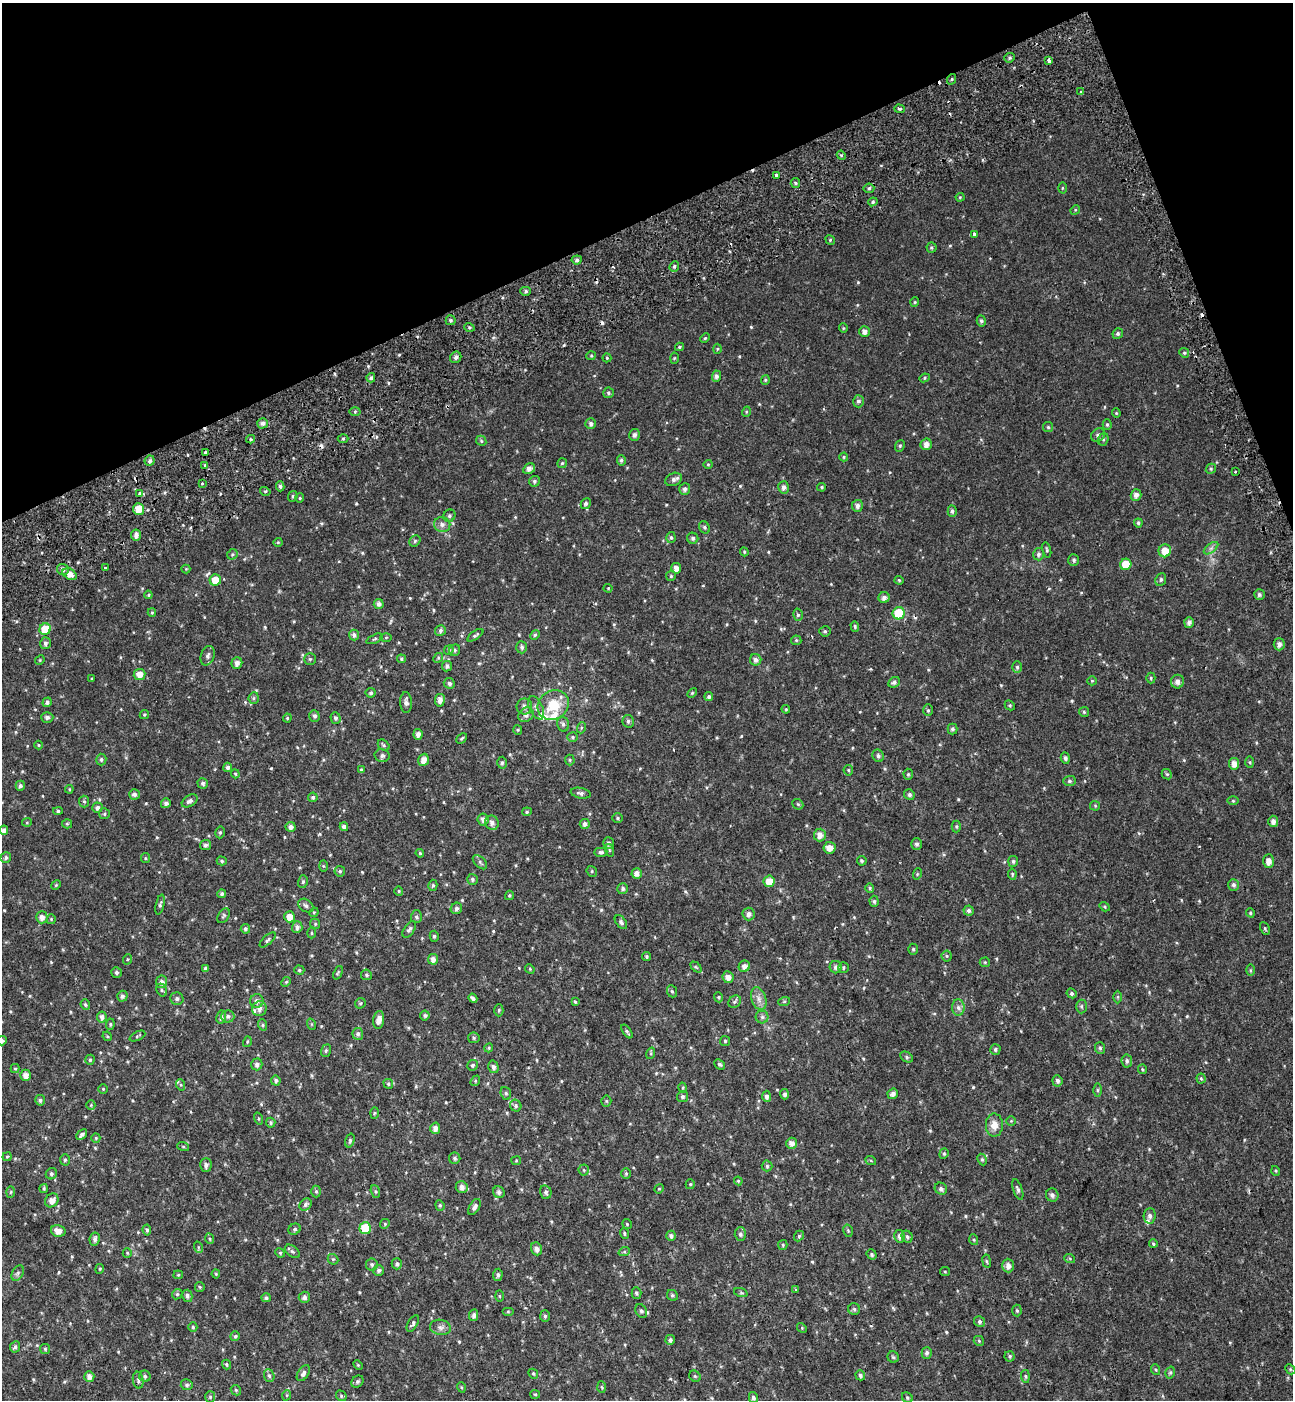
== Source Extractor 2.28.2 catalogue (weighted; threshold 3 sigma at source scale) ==
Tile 3 of 4 x 4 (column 3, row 1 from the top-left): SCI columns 2815-4105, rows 4296-5693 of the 5576 x 5797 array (HDU 1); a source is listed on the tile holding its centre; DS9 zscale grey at full resolution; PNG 1295 x 1402 px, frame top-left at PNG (2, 3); each listed source drawn as its Kron ellipse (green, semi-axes under 4 px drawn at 4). Shown black and unused: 19% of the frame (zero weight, under 2 of 3 exposures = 6% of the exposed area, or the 3 px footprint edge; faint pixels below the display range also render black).
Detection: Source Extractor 2.28.2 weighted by HDU 2 'WHT'; one run over the whole footprint, this tile lists its part. Background 0.0199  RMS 0.008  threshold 0.036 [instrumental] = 3 sigma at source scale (4.5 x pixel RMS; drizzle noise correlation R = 1.50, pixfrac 1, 0.0396/0.0396 arcsec/px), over >= 5 px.
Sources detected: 593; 14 cosmic-ray / hot-pixel residue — neither listed nor drawn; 6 inside a brighter listed object's ellipse — not listed separately; of the other 573, all 500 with FLUX_AUTO >= 0.787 (the completeness limit of this list) listed and drawn (73 fainter detections not listed), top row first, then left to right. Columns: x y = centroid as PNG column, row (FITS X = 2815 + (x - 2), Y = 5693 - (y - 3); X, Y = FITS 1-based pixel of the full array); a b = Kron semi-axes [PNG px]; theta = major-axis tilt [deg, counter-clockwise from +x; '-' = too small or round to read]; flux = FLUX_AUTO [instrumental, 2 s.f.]
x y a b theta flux
1010 58 5 4 - 1.5
1049 61 3 3 - 8.8
952 79 5 3 - 0.95
1081 92 3 3 - 2.5
900 109 5 4 - 1.3
841 155 5 3 - 0.93
776 175 3 3 - 6.8
795 183 5 4 - 1.1
869 188 5 5 - 1.3
1062 188 5 3 - 0.84
960 197 4 4 - 0.82
873 202 5 4 - 1.3
1075 210 5 4 - 0.84
974 234 3 3 - 14
830 240 5 4 - 0.96
931 248 5 5 - 1.2
577 260 5 4 - 2
674 266 5 4 - 1.4
526 291 5 4 - 1.5
915 302 5 4 - 0.81
451 320 5 5 - 1.3
981 321 5 4 - 1.9
469 327 5 3 - 0.98
843 328 5 4 - 0.84
864 331 5 5 - 3.6
1118 334 5 5 - 1.6
705 338 5 4 - 0.95
679 347 4 3 - 1.1
717 349 5 3 - 0.82
1184 353 5 4 - 1.1
591 356 5 4 - 0.89
456 357 6 5 - 2.4
607 358 4 4 - 0.95
674 358 5 3 - 0.82
716 376 5 4 - 2.4
371 378 4 4 - 1.9
925 378 5 4 - 1.1
765 380 4 4 - 0.98
608 393 5 5 - 1.5
858 401 6 5 - 2.1
355 412 5 3 - 0.97
746 412 5 3 - 0.9
1116 413 4 4 - 0.81
262 423 5 5 - 2.6
591 424 5 5 - 2.3
1107 425 5 4 - 1.2
1048 427 5 5 - 1.1
634 435 6 5 - 2.5
1098 435 7 6 - 2.2
343 438 5 3 - 1.1
250 439 4 4 - 1.2
1103 439 6 5 - 1.3
481 441 5 4 - 1.1
926 444 6 5 - 4.5
900 446 6 4 68 1.2
205 452 3 3 - 0.94
844 457 4 4 - 0.88
621 460 5 4 - 1.6
150 461 5 5 - 2.2
562 463 5 4 - 1.1
708 464 4 4 - 0.83
205 466 3 3 - 3.4
529 469 6 5 - 3.6
1211 469 5 5 - 1.2
1235 472 3 3 - 1.8
673 479 8 6 26 2.7
534 481 5 5 - 1.5
202 484 3 3 - 2.6
280 486 5 4 - 1.7
783 487 6 5 - 3
822 487 4 4 - 1
685 489 6 5 - 2.4
265 491 5 3 - 0.87
140 493 3 3 - 7.4
1136 495 6 5 - 3.6
293 496 5 4 - 1.2
300 498 5 4 - 0.89
586 504 5 4 - 1.8
857 506 6 5 - 3
139 509 6 5 - 11
952 511 5 4 - 1.8
449 516 6 6 - 1.7
1138 523 4 4 - 1.4
442 525 8 7 - 3.3
704 527 6 5 - 1.4
136 535 5 5 - 3.5
671 537 6 4 -86 1.4
693 538 6 5 - 2
415 541 6 5 - 1.3
278 542 4 4 - 0.9
1211 548 8 4 37 2.1
1047 550 8 3 -76 1.1
1165 551 6 6 - 8.5
744 552 4 4 - 0.86
232 554 5 4 - 1.2
1038 554 6 5 - 2
1074 560 6 5 - 1.6
1126 564 6 5 - 15
105 568 3 3 - 5.3
676 568 5 5 - 4.3
63 569 6 5 - 2.8
186 569 4 4 - 0.79
70 574 7 5 -32 5.7
671 576 5 5 - 1.1
1161 579 6 5 - 1.6
215 580 6 5 - 8.6
899 580 4 4 - 0.86
608 588 4 4 - 0.79
148 595 4 4 - 0.82
1259 595 5 5 - 1.9
884 598 6 5 - 2.9
379 604 5 5 - 2.7
152 612 4 4 - 0.82
899 613 6 6 - 31
798 615 6 5 - 1.6
1189 622 5 4 - 2.5
855 626 5 4 - 1
45 629 6 5 - 16
440 630 6 5 - 2
825 631 5 5 - 1.3
354 635 5 5 - 2.4
475 635 9 4 34 1.6
535 635 5 4 - 1
386 637 5 3 - 0.79
375 639 9 3 23 1.1
796 640 5 5 - 1
45 643 6 5 - 2
1279 644 6 5 - 3.3
522 647 6 5 - 1.7
449 650 5 4 - 1.1
455 650 6 5 - 1.4
208 656 10 6 72 2.9
438 658 5 4 - 0.99
310 659 6 5 - 1.2
401 659 4 4 - 1.1
40 660 5 4 - 0.8
756 660 6 5 - 3.2
237 663 5 5 - 3.8
447 666 5 5 - 2.2
1017 667 6 5 - 1.5
139 674 6 5 - 6.9
1151 678 5 4 - 1
92 679 3 3 - 1.3
1092 681 5 4 - 0.89
894 682 6 5 - 2
1177 682 7 6 - 3.9
449 683 5 5 - 1.9
371 693 5 5 - 1.6
692 693 6 3 45 0.84
709 697 4 4 - 1.4
254 698 6 5 - 1.3
440 700 6 5 - 4.2
47 702 5 4 - 1.9
406 702 10 6 -88 3.1
553 705 16 14 34 20
1010 705 5 4 - 1
524 707 8 8 - 3.7
536 708 12 6 -65 3
786 709 4 4 - 0.84
928 710 6 5 - 1.2
1084 712 5 5 - 1.1
144 714 5 4 - 0.92
526 715 8 7 - 2.9
314 716 6 5 - 1.9
47 717 6 5 - 2.3
287 718 4 4 - 0.86
335 718 6 5 - 2
628 721 6 5 - 1.8
563 724 7 6 - 2.2
581 728 5 3 - 0.91
952 729 5 5 - 1.7
518 730 5 4 - 0.91
418 734 5 4 - 3.6
573 737 5 4 - 1.1
462 738 6 3 44 0.91
39 745 4 4 - 0.79
384 745 6 5 - 1.4
382 756 7 6 - 2.2
878 756 6 5 - 2.1
1065 758 5 4 - 2.1
101 760 6 5 - 1.6
423 760 6 5 - 5.6
570 760 5 5 - 1.2
1250 762 6 4 -88 1
502 763 6 4 87 1.4
1234 764 6 5 - 4.8
228 767 4 4 - 2.3
361 770 4 3 - 1.4
848 770 5 5 - 1.1
235 774 4 3 - 0.9
908 774 5 5 - 1
1167 774 5 4 - 0.98
1069 781 6 5 - 1.5
203 783 5 5 - 1.9
20 786 5 4 - 2
69 789 4 4 - 0.84
581 793 10 5 -11 2.3
134 794 5 5 - 2.5
909 795 5 5 - 1.9
313 797 5 4 - 1.6
84 801 6 5 - 1.3
190 801 9 5 32 2.6
1233 801 6 4 -1 0.82
166 803 5 5 - 2.6
798 804 6 5 - 1
1095 806 5 5 - 0.86
97 808 5 5 - 2.5
58 811 5 4 - 1.4
527 812 5 4 - 1.1
104 814 5 5 - 1.3
618 818 5 4 - 1
483 819 6 5 - 3.2
1273 821 5 5 - 3.2
27 822 5 4 - 0.86
492 823 7 6 - 3.6
67 824 5 4 - 0.9
585 824 5 5 - 2.9
956 826 6 4 90 1.1
291 827 5 5 - 2.9
344 827 4 4 - 3.1
4 830 5 4 - 3
220 832 6 4 75 1.3
820 835 6 6 - 5
608 843 5 5 - 2.3
917 844 6 5 - 1.9
205 845 6 5 - 2.3
829 848 6 6 - 5.6
609 850 6 4 -73 1
601 852 7 4 2 1.6
420 853 4 3 - 0.86
6 858 5 5 - 1.8
145 858 5 4 - 0.89
222 861 5 4 - 1.4
862 861 5 4 - 1.3
1013 861 5 5 - 1.6
1268 861 7 5 87 5.1
480 862 9 5 -44 1.7
323 866 6 4 -88 0.91
340 871 5 5 - 1.3
592 871 5 5 - 1.1
637 873 5 5 - 4.1
917 874 6 3 72 0.81
1012 874 6 4 -81 0.96
472 879 6 5 - 1.6
303 881 6 5 - 1.4
769 881 5 5 - 11
56 885 5 4 - 0.83
433 885 5 4 - 1.3
1233 885 6 5 - 2
870 888 5 4 - 1
623 889 5 5 - 1.9
399 891 4 4 - 0.9
222 894 4 4 - 1.8
509 895 5 4 - 0.94
874 901 5 4 - 1.4
160 905 10 4 76 1.7
306 906 8 6 -33 2
1105 907 5 3 - 0.93
456 908 6 5 - 2
969 911 5 5 - 2.2
314 912 5 4 - 0.83
1250 913 5 4 - 1
749 914 6 6 - 3.5
223 916 8 5 59 1.4
42 917 6 5 - 4.4
290 917 5 5 - 7.6
416 917 6 5 - 1.5
51 919 5 4 - 0.87
621 922 8 5 -52 1.9
315 924 5 4 - 1
297 927 6 5 - 2.9
1265 928 7 4 -63 1.2
245 929 5 4 - 1.6
409 929 9 5 57 2
312 933 5 3 - 0.87
434 936 5 4 - 1.3
268 940 10 4 42 1.6
913 949 5 4 - 1.1
947 956 5 5 - 1.1
647 957 4 4 - 1.3
128 959 5 3 - 0.82
433 959 5 5 - 4.7
985 962 5 5 - 0.9
744 966 6 5 - 3.9
696 967 6 4 -44 1
836 967 6 6 - 2.5
843 968 5 5 - 1.4
205 969 4 4 - 1.6
530 969 5 4 - 0.93
299 970 5 4 - 1.2
1250 970 6 4 90 0.96
116 972 5 5 - 1.7
338 973 7 3 67 0.95
366 975 5 5 - 1.4
728 977 6 5 - 4.2
162 982 6 5 - 3.8
286 982 5 4 - 0.98
162 990 7 5 -62 1.4
672 991 6 5 - 1.2
1072 993 5 4 - 1.6
122 996 5 5 - 2.3
719 997 5 4 - 1.1
1118 997 6 4 90 1.1
473 998 5 3 - 2
177 999 6 6 - 2
759 999 12 7 -69 4.7
257 1001 7 6 - 3.3
575 1002 4 3 - 0.83
735 1002 7 5 44 1.6
784 1002 6 3 19 0.93
360 1003 6 5 - 1
85 1005 5 4 - 1.3
1081 1006 7 5 -90 1.4
958 1008 8 6 -86 2.8
259 1009 7 7 - 3.6
499 1010 6 4 -89 1.3
425 1015 5 5 - 1.3
228 1016 6 6 - 2.3
102 1017 5 5 - 2.9
221 1017 6 5 - 2.3
762 1017 6 6 - 1.9
379 1020 9 5 83 6.1
110 1024 6 4 84 1.1
311 1024 6 3 -71 0.87
263 1025 6 3 -71 0.95
627 1032 8 4 -54 1.3
358 1034 6 5 - 2
107 1036 5 4 - 0.81
137 1036 8 3 26 0.97
474 1038 6 5 - 1.3
2 1041 5 4 - 2
725 1041 5 5 - 1.1
247 1042 5 3 - 0.81
489 1048 5 4 - 0.92
1100 1048 6 5 - 1.6
995 1049 5 5 - 1.5
326 1051 6 5 - 1.3
651 1053 6 3 73 0.88
907 1057 7 5 -29 1.4
90 1060 5 4 - 1.3
1127 1061 6 5 - 1.9
257 1064 6 5 - 2.6
719 1064 6 4 -42 1.5
472 1065 5 5 - 1.6
493 1067 6 5 - 2.8
15 1068 4 4 - 0.98
1142 1069 5 4 - 0.98
26 1075 5 5 - 4.6
1201 1078 5 4 - 0.94
276 1081 5 5 - 2.1
475 1081 6 4 49 0.96
1057 1081 6 5 - 2.3
388 1084 5 4 - 1.1
181 1085 6 4 -72 1
683 1088 5 3 - 0.9
103 1089 5 5 - 0.88
1097 1090 6 4 -90 1.1
506 1093 6 5 - 1.4
785 1094 5 4 - 2.2
893 1094 5 5 - 3.3
767 1096 5 4 - 2.4
682 1097 5 5 - 1.8
40 1100 5 5 - 1.6
606 1101 5 5 - 1
91 1105 4 4 - 0.84
516 1106 6 5 - 1.8
374 1113 6 4 88 0.96
259 1119 6 3 -72 0.88
1011 1121 4 4 - 0.84
271 1123 5 4 - 1.3
994 1125 11 8 -90 7.5
435 1128 6 5 - 3.8
82 1135 6 4 44 2.3
96 1138 5 4 - 0.87
350 1141 7 4 74 1.3
792 1143 5 5 - 4.3
183 1146 6 4 -20 0.87
944 1154 5 4 - 1.1
7 1157 4 4 - 0.81
455 1158 6 6 - 1.7
982 1159 6 4 -63 1.3
65 1160 5 5 - 1.2
516 1161 5 4 - 0.83
871 1161 5 3 - 0.8
206 1165 7 5 87 2.8
767 1166 5 5 - 1.3
584 1170 5 5 - 1.1
1276 1171 5 3 - 0.8
626 1173 5 5 - 1
51 1174 6 5 - 1.7
738 1181 4 4 - 0.92
690 1184 5 4 - 0.88
462 1187 6 6 - 3.8
44 1188 4 3 - 0.95
659 1189 5 4 - 0.86
941 1189 6 5 - 2.6
1018 1189 11 4 -71 2
316 1191 6 5 - 1.2
11 1192 5 3 - 0.9
375 1192 7 4 -71 1.1
499 1192 6 5 - 2.3
546 1192 7 5 -76 2.2
1052 1195 6 6 - 2.6
52 1200 7 6 - 5.1
306 1204 7 5 48 2.1
440 1205 5 4 - 1.1
474 1207 9 5 59 2.8
1150 1216 8 6 86 2.6
385 1224 5 4 - 0.89
627 1224 5 5 - 0.98
365 1228 6 6 - 26
295 1229 6 5 - 1.7
147 1230 5 4 - 1.7
58 1231 7 5 -17 5.3
848 1231 6 4 -78 1
624 1234 5 3 - 1
740 1234 7 6 - 2.1
671 1236 5 5 - 2.3
799 1236 5 4 - 1.2
900 1236 6 5 - 2.9
907 1237 6 5 - 1.5
95 1239 6 5 - 2.3
210 1239 5 3 - 0.88
974 1240 5 3 - 0.79
1153 1244 4 3 - 1.1
783 1245 5 4 - 1
198 1247 6 3 -72 0.96
536 1249 6 5 - 3.6
292 1251 8 5 -39 1.6
624 1252 6 4 18 0.97
127 1253 5 4 - 0.95
280 1253 5 4 - 1
872 1254 5 4 - 1.6
333 1259 6 5 - 1.1
1070 1259 5 3 - 0.89
987 1261 7 3 -81 1
397 1264 5 5 - 1.9
372 1265 6 6 - 1.7
1008 1265 7 6 - 4
100 1269 5 4 - 0.94
379 1270 5 5 - 2.2
945 1272 5 4 - 0.87
18 1273 8 5 61 1.9
216 1274 4 4 - 0.82
178 1275 5 4 - 0.83
498 1275 6 5 - 1.8
200 1287 5 4 - 0.93
795 1289 3 3 - 1.8
636 1293 5 5 - 1.5
741 1293 7 4 -19 1.1
177 1294 5 4 - 1.1
672 1295 6 5 - 1.4
187 1296 6 5 - 2.1
499 1296 6 4 -88 0.83
304 1297 6 5 - 2.5
266 1298 5 4 - 1.5
854 1309 6 6 - 1.5
1017 1310 6 4 -87 1.2
508 1311 6 4 0 0.93
641 1311 7 5 -61 1.9
474 1315 6 4 82 2.8
545 1316 6 5 - 1.4
979 1322 5 5 - 2
413 1323 9 4 60 1.6
193 1327 4 4 - 0.98
440 1327 10 7 -10 3.2
802 1328 5 4 - 0.89
235 1336 5 4 - 1.3
670 1340 5 4 - 1.7
979 1341 5 5 - 0.99
15 1347 6 5 - 1.9
45 1349 5 5 - 1.1
927 1353 6 5 - 1.9
1010 1356 5 5 - 1.5
893 1357 6 5 - 1.3
226 1364 5 4 - 1.2
358 1365 5 4 - 0.88
1290 1369 6 4 -47 0.9
1156 1370 5 3 - 0.81
303 1373 9 5 57 2.5
1170 1373 6 4 74 1.3
533 1374 5 4 - 0.97
860 1375 5 4 - 1.6
89 1376 5 5 - 4.1
145 1376 6 5 - 1.5
269 1376 6 5 - 1.6
695 1376 6 5 - 1
1025 1376 6 4 -84 1.1
138 1380 8 5 -81 1.8
357 1382 7 5 45 1.5
187 1385 6 5 - 1.6
461 1387 5 3 - 0.85
602 1387 6 4 -87 0.84
236 1390 5 4 - 1.1
535 1394 5 4 - 0.84
287 1395 5 3 - 0.8
341 1396 6 5 - 1.1
210 1397 6 5 - 1.3
753 1398 6 4 -75 2.1
907 1398 6 5 - 1.3
Overlapping masked pixels (flux is a lower limit): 2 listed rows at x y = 1049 61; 139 509
Isophote crosses this tile's border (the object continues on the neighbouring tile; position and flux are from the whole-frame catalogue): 1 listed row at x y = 2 1041